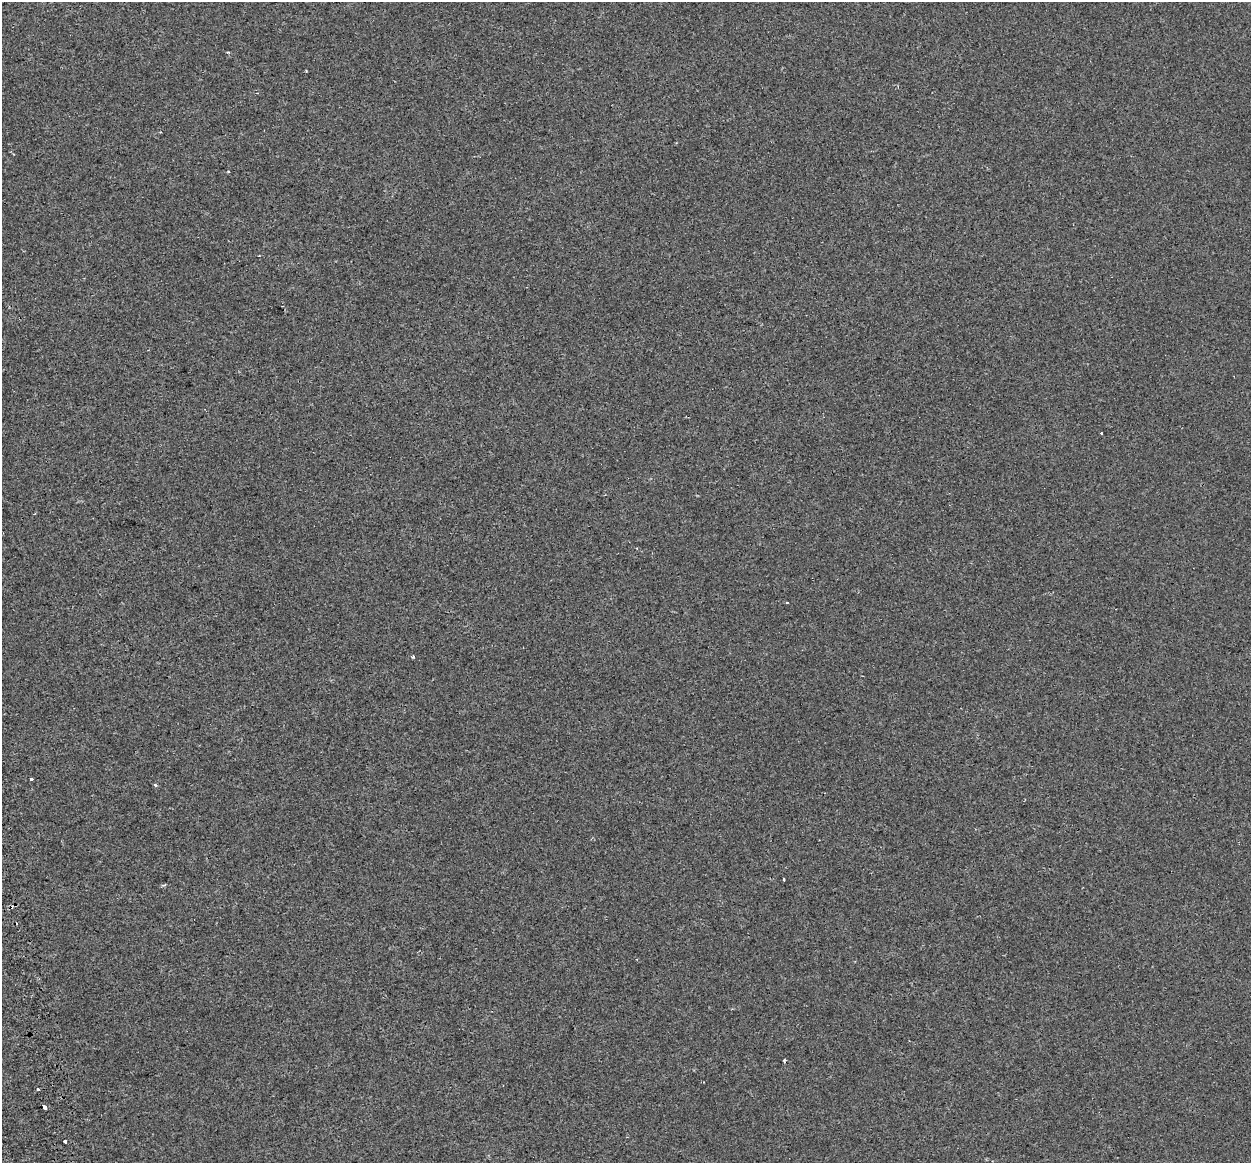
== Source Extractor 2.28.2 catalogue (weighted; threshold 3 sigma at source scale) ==
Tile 7 of 4 x 4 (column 3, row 2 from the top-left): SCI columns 2588-3836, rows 2497-3657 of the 5171 x 4948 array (HDU 1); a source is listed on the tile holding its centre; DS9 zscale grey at full resolution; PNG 1253 x 1165 px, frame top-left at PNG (2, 2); no overlay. Shown black and unused: <1% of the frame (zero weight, under 2 of 3 exposures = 7% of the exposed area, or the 3 px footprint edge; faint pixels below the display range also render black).
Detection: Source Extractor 2.28.2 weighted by HDU 2 'WHT'; one run over the whole footprint, this tile lists its part. Background -4.26e-04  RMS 0.0045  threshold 0.0203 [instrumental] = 3 sigma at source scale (4.5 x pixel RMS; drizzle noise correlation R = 1.50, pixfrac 1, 0.0396/0.0396 arcsec/px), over >= 5 px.
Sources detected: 11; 1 cosmic-ray / hot-pixel residue — not listed; the other 10 listed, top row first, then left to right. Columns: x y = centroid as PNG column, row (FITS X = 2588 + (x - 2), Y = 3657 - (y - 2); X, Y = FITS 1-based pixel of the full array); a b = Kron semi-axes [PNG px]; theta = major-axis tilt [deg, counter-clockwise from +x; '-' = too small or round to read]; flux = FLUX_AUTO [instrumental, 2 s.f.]
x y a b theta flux
228 52 4 3 - 0.41
1101 433 3 2 - 1.6
637 548 3 3 - 0.35
413 657 3 3 - 2.2
31 779 3 3 - 2.9
155 785 4 3 - 0.69
784 880 3 2 - 0.62
38 1089 3 2 - 1.2
44 1107 4 3 - 3.9
65 1142 4 3 - 1